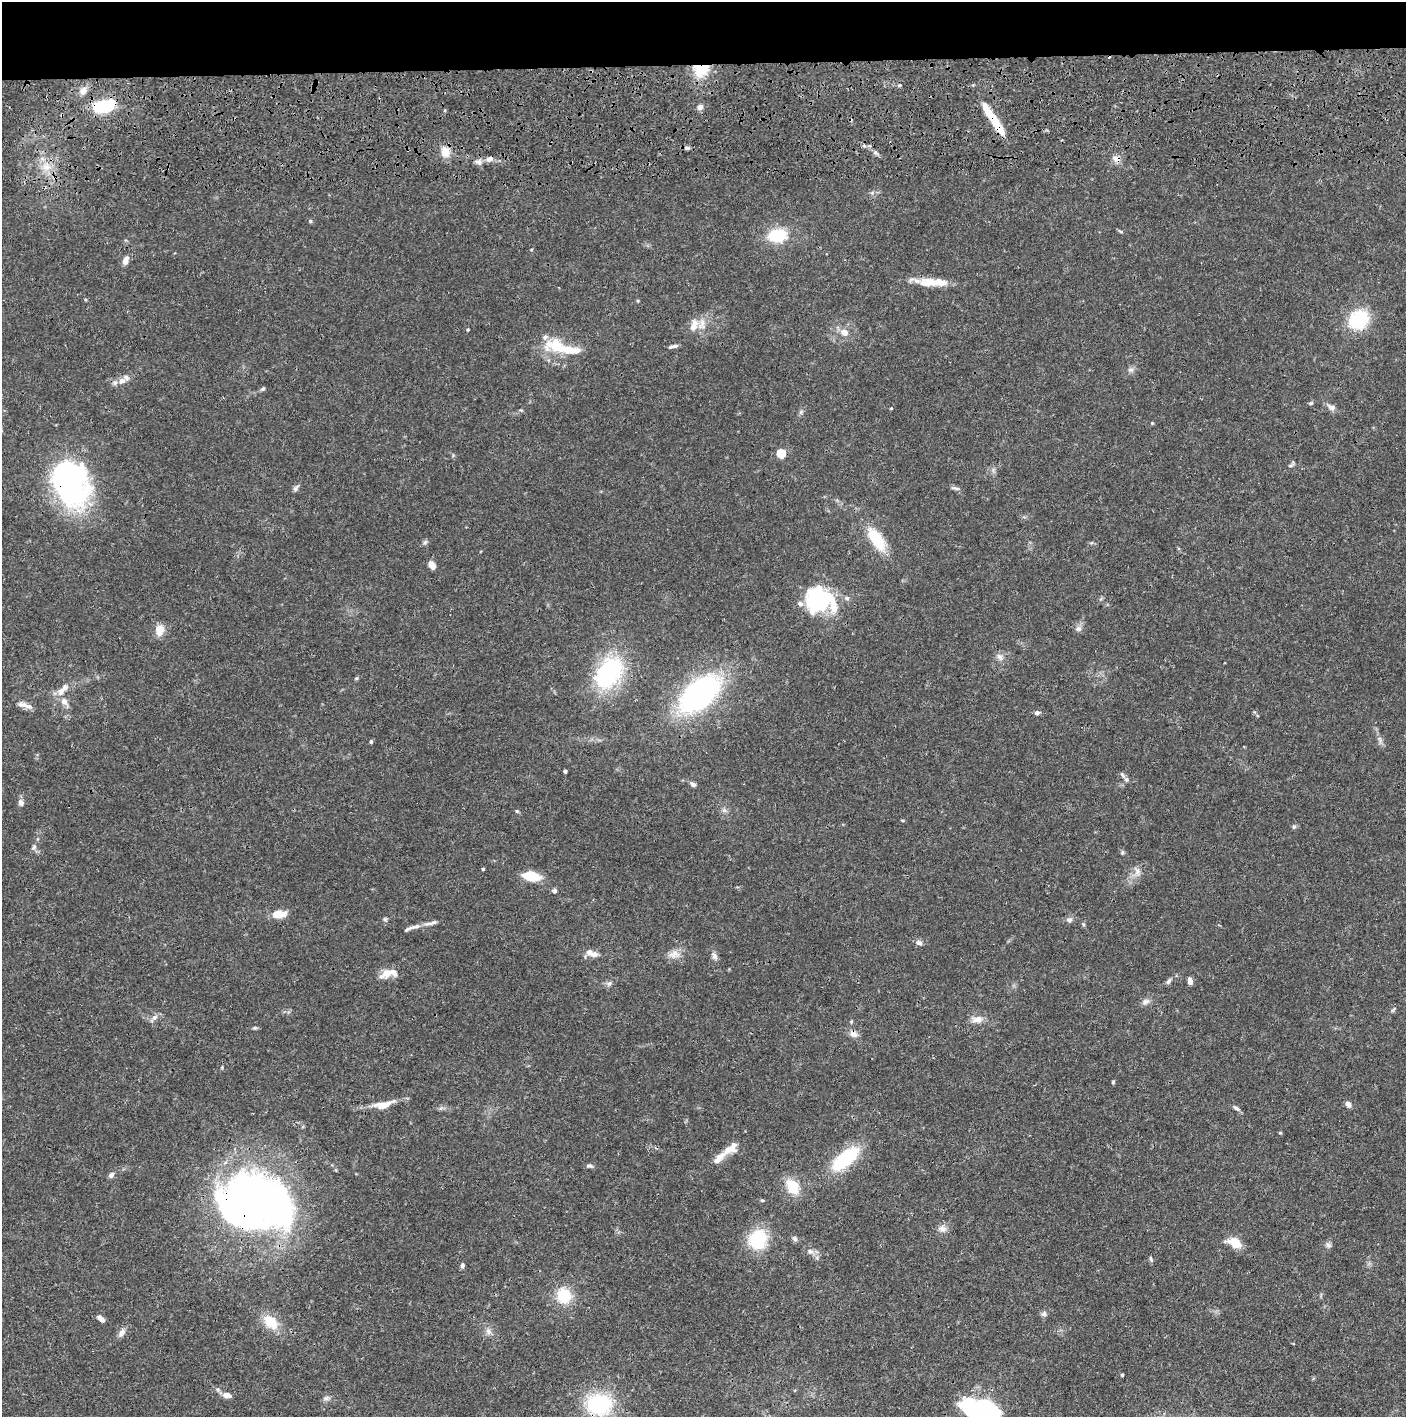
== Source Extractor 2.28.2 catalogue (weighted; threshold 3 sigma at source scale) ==
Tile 2 of 3 x 3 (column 2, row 1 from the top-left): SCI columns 1419-2822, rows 2948-4362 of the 4237 x 4419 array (HDU 1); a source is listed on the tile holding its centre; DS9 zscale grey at full resolution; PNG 1408 x 1419 px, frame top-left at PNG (2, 2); no overlay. Shown black and unused: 5% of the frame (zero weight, under 3 of 4 exposures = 6% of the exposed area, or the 3 px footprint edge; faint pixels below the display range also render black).
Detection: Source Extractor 2.28.2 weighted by HDU 2 'WHT'; one run over the whole footprint, this tile lists its part. Background 0.0265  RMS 0.0025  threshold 0.0114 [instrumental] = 3 sigma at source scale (4.5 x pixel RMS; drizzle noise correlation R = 1.50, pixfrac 1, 0.05/0.05 arcsec/px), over >= 5 px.
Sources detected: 131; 4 inside a brighter object's white glare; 1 cosmic-ray / hot-pixel residue — not listed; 15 inside a brighter listed object's ellipse — not listed separately; the other 111 listed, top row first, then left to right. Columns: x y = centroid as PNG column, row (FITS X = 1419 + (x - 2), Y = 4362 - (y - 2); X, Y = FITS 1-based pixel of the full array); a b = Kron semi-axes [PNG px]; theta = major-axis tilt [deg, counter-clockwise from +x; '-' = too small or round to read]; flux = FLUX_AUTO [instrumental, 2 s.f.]
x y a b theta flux
700 69 17 15 7 7.8
83 91 9 7 46 1.5
107 105 8 7 - 16
700 107 8 6 42 1.1
995 123 33 8 -58 7
687 148 7 5 -8 0.72
445 152 13 10 -74 3
489 159 10 7 23 1.2
1116 159 13 7 -21 1.3
478 162 10 7 -31 1.1
46 167 9 7 0 1.8
310 221 5 4 - 0.32
1120 231 7 3 -36 0.33
777 235 17 11 7 11
126 260 10 6 71 1.7
928 282 30 12 -5 4.7
1358 319 18 15 37 16
702 324 17 10 82 2.7
468 330 4 4 - 0.31
844 332 8 7 - 2.1
675 346 7 5 3 0.58
557 347 32 17 -17 9.4
1131 370 9 5 -6 0.75
122 381 11 8 26 1.8
263 389 7 4 19 0.43
1310 403 5 4 - 0.36
1331 407 13 7 -22 1.2
891 408 5 3 - 0.2
1152 423 4 3 - 0.24
781 453 5 5 - 11
1290 465 9 4 21 0.48
66 480 43 31 -55 72
296 488 11 5 56 0.67
955 488 13 4 -12 0.66
876 539 29 12 -56 9.1
425 542 7 4 45 0.5
432 565 9 6 -58 2.1
820 600 29 26 31 24
1078 629 9 7 20 0.97
160 630 16 10 79 2.5
1000 657 11 7 -57 1.1
609 673 32 21 52 31
356 678 5 3 - 0.25
61 691 15 9 50 2
699 694 41 22 40 58
64 701 10 9 - 1.6
22 704 15 8 -16 1.7
1037 713 5 5 - 0.9
1380 739 10 5 -68 0.85
371 742 4 4 - 0.49
565 771 4 4 - 0.71
1126 779 7 6 - 0.65
693 784 7 5 -17 0.74
21 803 9 7 -80 0.96
724 810 7 5 -45 0.59
517 811 5 4 - 0.34
1294 827 7 4 1 0.4
34 847 9 5 59 0.69
1122 852 7 4 71 0.36
483 869 3 3 - 0.44
1137 871 13 7 88 1.5
531 876 15 7 -8 8.1
554 891 5 5 - 0.8
278 914 14 7 6 4.5
385 919 5 5 - 0.4
1069 920 8 8 - 0.89
415 927 15 6 14 1.4
919 943 10 6 -14 0.85
589 952 8 7 - 1.4
674 954 16 11 9 2.2
714 956 9 7 -75 0.95
389 973 22 10 6 3.3
1169 981 10 5 58 0.64
1190 982 7 5 -80 1.3
609 983 8 7 - 0.73
1145 1002 11 7 27 1
154 1017 9 7 41 1.1
977 1019 15 9 8 2
255 1028 6 4 18 0.35
853 1034 11 9 -35 1.5
1113 1082 4 4 - 0.3
1348 1104 8 6 -59 0.99
383 1105 23 9 10 3.7
1236 1108 11 5 -31 0.66
1280 1133 5 3 - 0.25
719 1158 22 8 44 2.7
845 1159 28 12 40 18
589 1166 8 5 -5 0.63
111 1175 8 6 51 0.81
792 1187 16 11 -57 6.9
762 1200 5 4 - 0.36
254 1203 65 57 16 140
942 1229 11 9 -11 1.5
758 1239 21 18 59 12
795 1239 8 6 -46 0.67
1235 1243 17 11 -30 3.8
1328 1245 9 6 -35 0.67
810 1251 9 7 -23 1.1
1151 1259 8 4 -76 0.44
462 1266 7 5 -86 0.55
564 1296 12 10 -70 11
1044 1314 7 7 - 0.72
101 1319 10 5 -46 1.2
271 1322 19 12 -42 5.9
488 1331 9 7 -55 1.1
122 1333 12 7 55 1.3
1122 1375 3 3 - 0.34
227 1395 12 7 -14 1.7
326 1398 7 6 - 0.7
599 1404 29 24 -3 19
987 1409 15 13 -25 53
Overlapping masked pixels (flux is a lower limit): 8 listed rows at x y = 700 69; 107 105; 995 123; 1116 159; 66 480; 853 1034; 254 1203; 599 1404
Isophote crosses this tile's border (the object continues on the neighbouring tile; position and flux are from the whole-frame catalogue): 1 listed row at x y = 987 1409